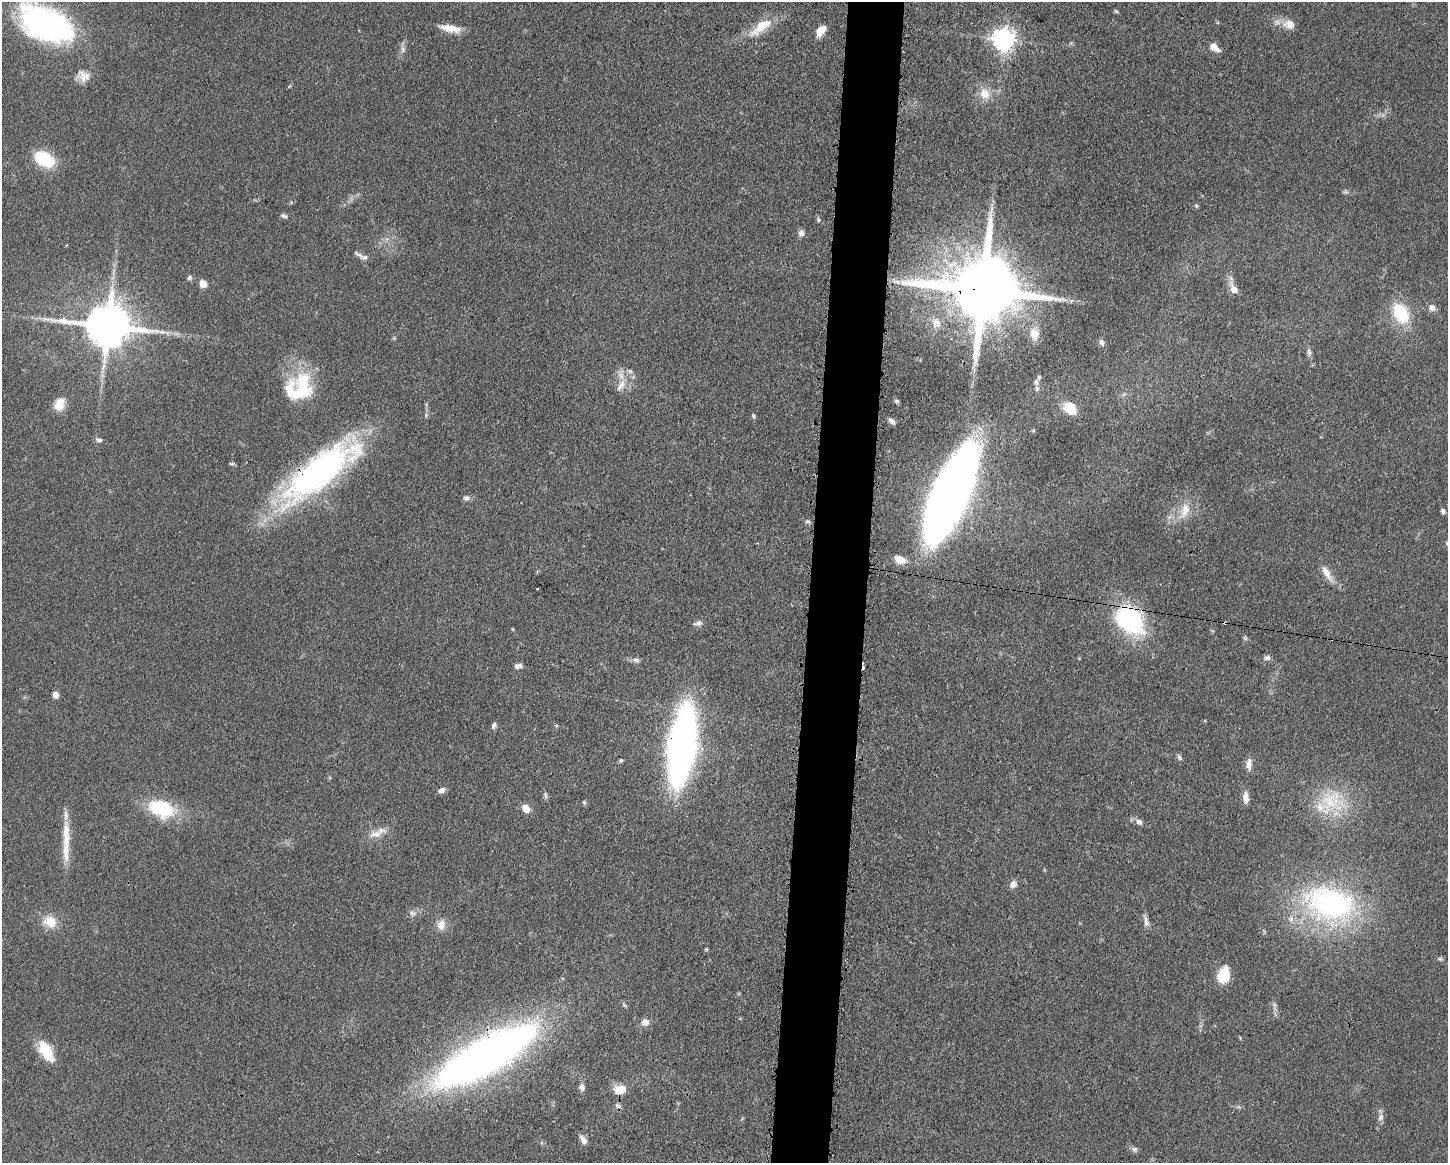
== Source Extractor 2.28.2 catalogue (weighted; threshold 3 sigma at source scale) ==
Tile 5 of 3 x 4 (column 2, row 2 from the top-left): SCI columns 1562-3007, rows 2324-3484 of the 4681 x 4648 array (HDU 1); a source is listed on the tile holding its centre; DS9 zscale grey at full resolution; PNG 1450 x 1165 px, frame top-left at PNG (2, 2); no overlay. Shown black and unused: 4% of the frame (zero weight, under 3 of 4 exposures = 1% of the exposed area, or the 3 px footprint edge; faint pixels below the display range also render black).
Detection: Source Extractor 2.28.2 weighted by HDU 2 'WHT'; one run over the whole footprint, this tile lists its part. Background 0.0597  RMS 0.0043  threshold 0.0191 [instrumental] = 3 sigma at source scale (4.5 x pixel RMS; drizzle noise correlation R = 1.50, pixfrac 1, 0.05/0.05 arcsec/px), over >= 5 px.
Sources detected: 100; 2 too faint to see at this stretch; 1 inside a brighter object's white glare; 3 cosmic-ray / hot-pixel residue — not listed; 5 inside a brighter listed object's ellipse — not listed separately; the other 89 listed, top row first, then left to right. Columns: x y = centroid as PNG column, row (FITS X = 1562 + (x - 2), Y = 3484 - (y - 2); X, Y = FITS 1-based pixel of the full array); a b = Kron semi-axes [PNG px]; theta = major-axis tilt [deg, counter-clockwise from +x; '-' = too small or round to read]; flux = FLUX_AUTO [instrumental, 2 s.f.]
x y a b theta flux
1116 11 7 4 -45 0.55
1289 24 16 13 -14 4.4
47 25 48 27 -23 140
761 27 36 13 37 11
450 28 26 8 -9 6.2
821 31 14 8 53 4.7
1004 39 9 8 - 240
1215 47 14 7 -42 3.2
83 77 19 12 -64 4.2
985 94 16 14 -60 6
44 159 20 13 -28 19
1196 206 5 4 - 0.61
991 210 14 5 77 2.3
284 216 9 5 -23 1
818 220 6 4 -71 0.71
801 233 9 7 78 1.6
365 257 12 7 -12 1.9
190 277 6 6 - 1.1
203 284 7 6 - 4
1234 289 14 8 -62 3.7
982 290 22 18 -13 5300
1432 308 8 8 - 2.2
1401 313 22 14 -64 20
936 323 14 12 59 4.3
108 326 14 12 -6 1600
162 332 9 4 0 1.4
1034 334 15 12 -78 4.6
1102 343 10 6 -68 1.2
1309 352 9 6 -63 1.4
630 371 6 6 - 0.99
1036 382 8 7 - 1.3
622 384 13 10 47 4.2
302 385 40 23 -78 25
896 401 7 5 -19 0.73
59 404 16 11 71 5.8
1070 408 12 8 -39 12
753 416 7 4 -77 0.66
892 421 9 5 -35 1.7
99 440 8 5 -7 1.1
232 464 6 4 18 0.62
319 472 100 31 38 130
950 494 70 21 66 730
466 498 8 7 - 1.4
1185 510 22 12 74 6.7
1443 511 5 5 - 1.1
808 521 7 4 -31 0.85
900 560 12 8 -16 5.4
1327 573 23 8 -59 4.5
537 589 3 2 - 0.48
1129 620 40 27 -43 45
698 623 13 6 5 1.4
1245 638 6 4 -46 0.69
1267 658 9 6 8 1.3
636 660 10 6 -8 1.4
518 666 10 5 10 1.6
55 695 7 6 - 2.2
493 726 10 5 66 1.2
682 746 46 15 82 350
1179 757 9 5 -68 0.98
621 760 5 4 - 0.59
1249 764 15 7 87 2.8
441 790 8 6 23 1.9
546 795 8 4 -81 0.86
1246 798 15 6 -89 2.9
1330 801 30 28 1 21
584 802 5 5 - 0.63
161 808 30 19 -20 24
526 809 8 7 - 4.7
1139 822 9 7 -43 1.7
375 834 18 9 9 4.2
66 849 40 9 89 9.1
1013 884 10 8 52 2.2
1330 903 73 45 -14 89
412 913 9 6 -43 1.5
50 921 18 15 -27 7
1146 922 15 7 -83 2
441 925 13 11 77 3.8
706 949 5 4 - 0.51
1440 959 6 5 - 0.75
1223 975 16 11 69 13
645 1022 10 9 - 2.4
46 1051 26 11 -59 12
486 1056 90 25 30 370
582 1087 9 7 -71 1.6
620 1089 15 11 12 5.7
617 1105 7 5 -67 1.1
1381 1117 10 7 69 1.8
583 1140 13 6 -54 2.4
1134 1149 8 6 -2 1.2
Overlapping masked pixels (flux is a lower limit): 8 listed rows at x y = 47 25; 982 290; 319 472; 950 494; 1129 620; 682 746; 1330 903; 486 1056
Isophote crosses this tile's border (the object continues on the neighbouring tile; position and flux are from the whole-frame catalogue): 1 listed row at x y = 47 25